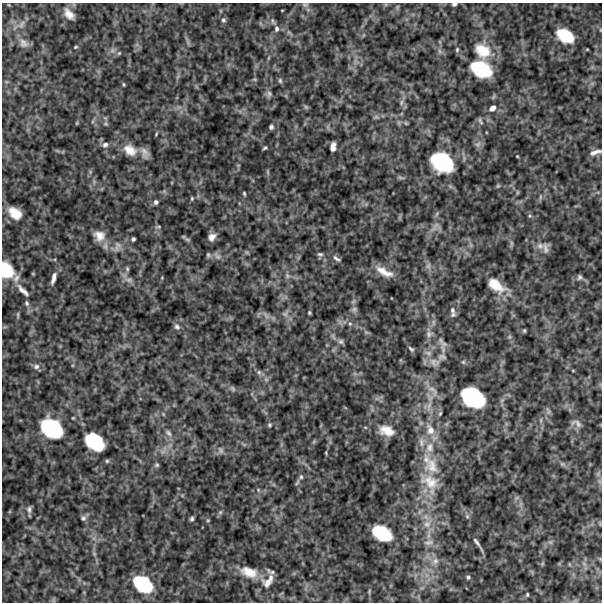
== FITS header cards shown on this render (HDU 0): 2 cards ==
NAXIS1  =                  600
NAXIS2  =                  600

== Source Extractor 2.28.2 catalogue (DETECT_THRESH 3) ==
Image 600 x 600 px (HDU 0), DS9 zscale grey, 1 PNG px = 1 image px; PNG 604 x 604 px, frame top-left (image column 1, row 600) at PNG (2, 3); no overlay
Background 537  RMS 130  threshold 395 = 3 sigma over >= 5 px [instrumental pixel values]
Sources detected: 134; all 134 listed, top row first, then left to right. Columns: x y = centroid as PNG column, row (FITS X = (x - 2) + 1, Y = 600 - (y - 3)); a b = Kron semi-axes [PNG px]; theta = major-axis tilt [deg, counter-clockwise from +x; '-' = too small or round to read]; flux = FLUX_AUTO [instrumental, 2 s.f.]
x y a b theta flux
454 4 5 3 - 17000
305 5 9 5 -1 22000
69 14 13 7 -50 70000
223 20 6 6 - 20000
273 21 11 5 -58 28000
22 24 13 6 63 44000
277 29 8 7 - 32000
565 36 17 11 -31 250000
23 43 14 11 -54 51000
76 47 5 3 - 9700
457 50 6 4 65 13000
482 51 21 16 -37 210000
119 53 6 4 44 11000
268 58 6 4 71 11000
481 69 19 13 -25 430000
254 79 6 4 -18 11000
280 81 7 5 -88 17000
124 84 5 3 - 9700
269 94 9 7 -84 28000
401 102 9 4 81 24000
306 107 6 4 -43 14000
492 108 8 6 42 41000
480 121 9 4 -59 16000
77 123 6 3 72 8100
271 127 5 4 - 20000
156 134 5 3 - 9600
105 145 9 7 22 33000
333 145 6 5 - 29000
265 148 4 3 - 13000
333 149 5 4 - 26000
130 150 19 13 -32 130000
595 152 13 5 17 43000
145 153 15 8 -71 53000
517 156 3 2 - 7000
442 162 24 18 -33 600000
267 172 6 4 -89 12000
244 193 4 3 - 11000
540 197 7 4 72 14000
192 198 5 4 - 10000
156 202 6 5 - 22000
15 213 15 10 -38 140000
436 225 10 5 55 36000
158 227 9 3 5 14000
99 236 15 12 -37 95000
212 237 9 7 46 54000
133 239 4 4 - 17000
511 243 9 4 82 16000
118 245 11 6 -45 41000
540 246 11 8 5 52000
545 248 16 9 -89 51000
320 254 8 5 -2 18000
208 255 7 5 -90 15000
217 256 12 6 -45 33000
337 259 13 5 -34 26000
428 266 9 6 75 31000
127 269 6 5 - 14000
6 270 18 13 -68 290000
384 272 27 9 -27 120000
33 274 5 3 - 7100
287 276 8 6 -48 25000
580 277 7 7 - 23000
16 278 12 8 61 52000
53 278 15 5 76 49000
129 280 12 6 -16 42000
496 285 23 12 -36 180000
23 290 20 6 -43 63000
27 303 8 5 -66 22000
354 309 8 6 89 27000
452 310 9 6 -73 26000
285 313 12 7 46 34000
309 313 4 3 - 11000
18 315 8 3 -86 11000
453 315 8 6 12 20000
266 316 11 4 -57 28000
350 324 5 5 - 15000
177 327 9 7 -39 28000
524 331 5 3 - 11000
429 334 10 8 25 40000
341 341 8 7 - 24000
444 344 12 6 -28 42000
411 349 9 5 -40 20000
428 353 11 7 -19 44000
442 357 14 8 -2 52000
433 362 14 10 -47 74000
463 362 6 5 - 14000
36 366 9 7 15 31000
259 372 7 6 - 20000
266 379 6 5 - 19000
233 388 9 5 -45 21000
433 391 22 9 -50 96000
473 397 21 15 -33 670000
429 406 15 6 73 54000
548 411 11 4 -76 23000
440 413 7 4 63 13000
541 420 6 4 72 12000
578 424 14 7 -52 43000
270 425 5 5 - 14000
52 428 20 15 -35 590000
430 430 18 11 -70 130000
387 431 18 12 -17 120000
168 433 11 6 -47 38000
94 442 19 13 -39 410000
421 442 14 6 -83 49000
430 447 15 12 81 140000
221 450 9 5 -80 22000
326 453 5 3 - 7300
107 461 5 5 - 13000
562 464 7 6 - 17000
157 465 6 5 - 14000
432 466 24 20 -56 230000
301 477 7 5 -77 18000
297 482 10 4 66 15000
430 483 32 21 -52 290000
258 490 5 4 - 10000
29 509 10 6 -89 27000
220 512 6 5 - 14000
467 516 6 5 - 17000
83 518 7 7 - 24000
192 519 5 4 - 18000
208 520 5 5 - 10000
427 524 14 11 44 100000
382 533 19 12 -30 350000
428 542 16 8 8 60000
477 542 17 4 -53 31000
550 542 7 4 -18 16000
435 561 12 9 45 66000
271 571 10 4 -22 24000
249 572 22 12 -19 150000
468 577 5 5 - 16000
271 578 11 6 -89 41000
267 583 18 15 -18 110000
143 584 19 13 -36 410000
369 591 8 3 77 11000
527 595 5 4 - 12000
At the frame edge (FLAGS 8, measured only in part): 3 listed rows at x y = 454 4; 595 152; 6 270